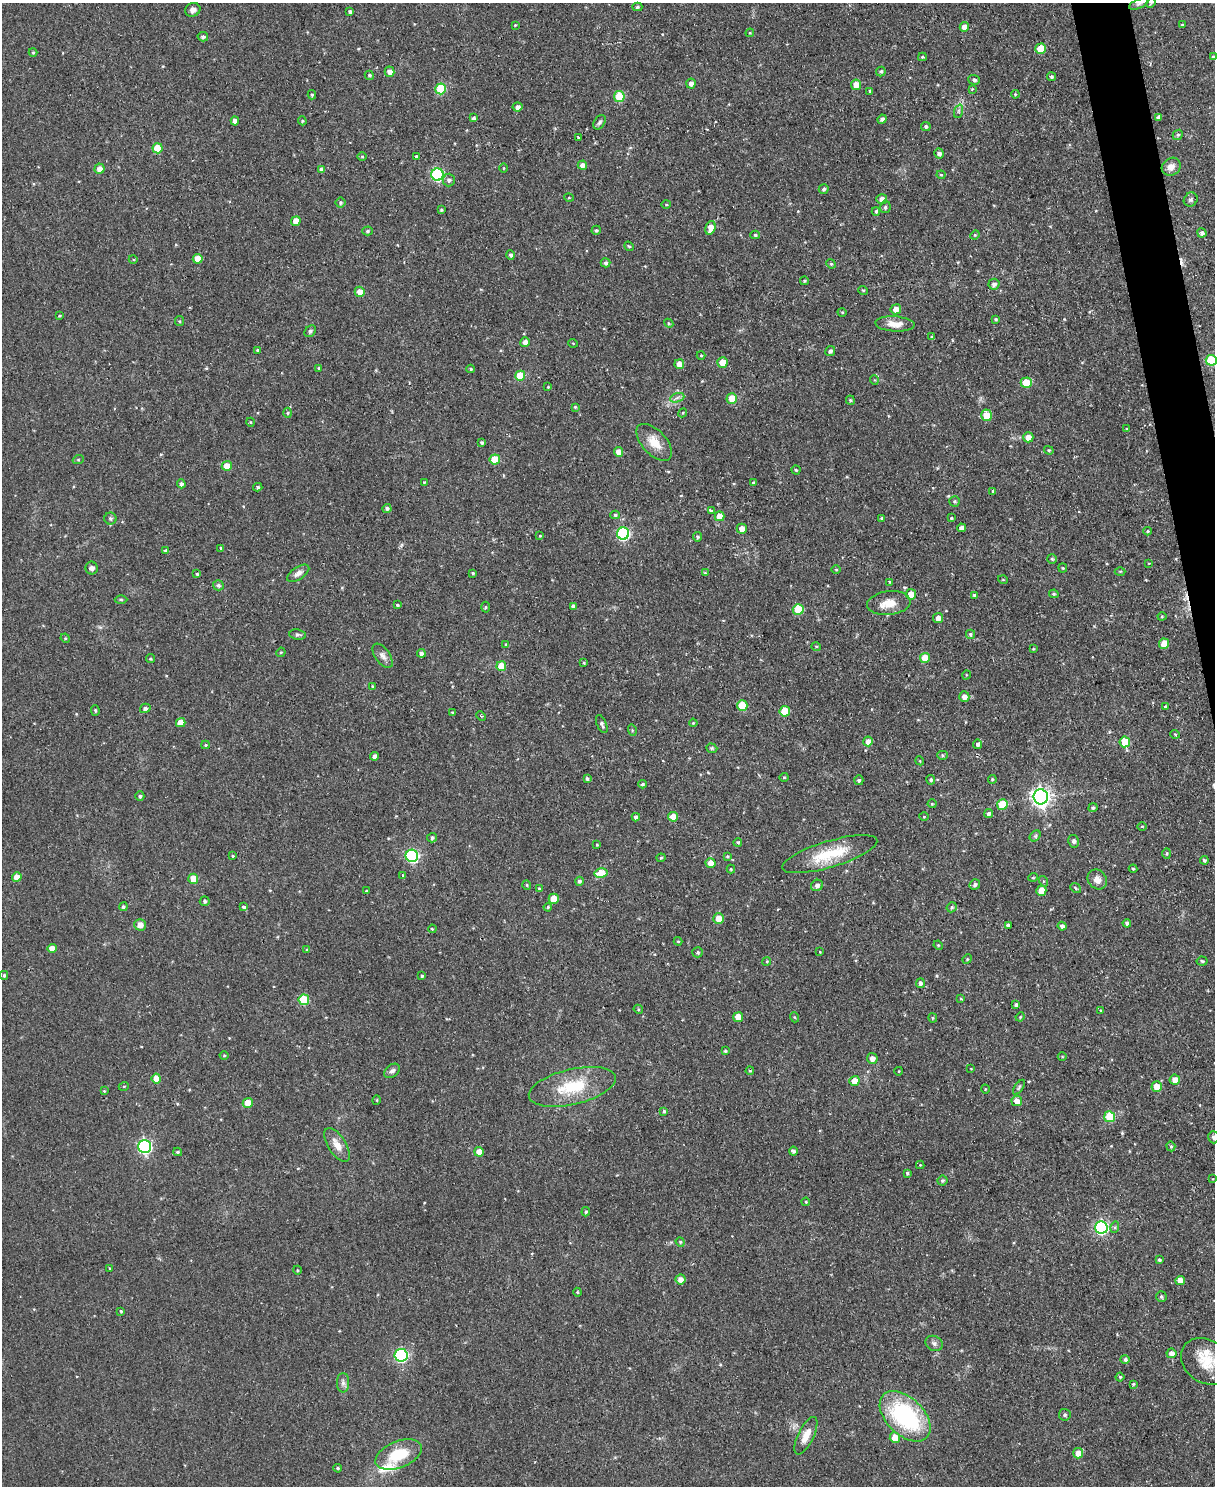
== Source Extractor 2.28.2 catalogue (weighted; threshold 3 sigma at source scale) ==
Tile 6 of 4 x 3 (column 2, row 2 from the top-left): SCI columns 1217-2429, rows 1621-3104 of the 4855 x 4839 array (HDU 1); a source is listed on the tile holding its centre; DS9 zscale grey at full resolution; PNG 1217 x 1488 px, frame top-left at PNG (2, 3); each listed source drawn as its Kron ellipse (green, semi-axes under 4 px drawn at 4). Shown black and unused: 2% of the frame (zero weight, under 2 of 3 exposures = <1% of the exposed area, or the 3 px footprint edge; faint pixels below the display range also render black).
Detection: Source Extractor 2.28.2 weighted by HDU 2 'WHT'; one run over the whole footprint, this tile lists its part. Background 0.0935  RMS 0.0096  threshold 0.0434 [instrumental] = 3 sigma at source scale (4.5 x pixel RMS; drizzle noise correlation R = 1.50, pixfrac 1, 0.05/0.05 arcsec/px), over >= 5 px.
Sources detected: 342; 1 cosmic-ray / hot-pixel residue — neither listed nor drawn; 2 inside a brighter listed object's ellipse — not listed separately; the other 339 listed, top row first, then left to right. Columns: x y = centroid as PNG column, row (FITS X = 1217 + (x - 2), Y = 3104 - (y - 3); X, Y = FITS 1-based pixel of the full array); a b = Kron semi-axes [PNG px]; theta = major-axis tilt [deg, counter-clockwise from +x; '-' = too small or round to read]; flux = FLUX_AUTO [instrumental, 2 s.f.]
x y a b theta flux
1151 3 5 4 - 1.5
1139 4 10 4 23 2.4
637 7 5 4 - 1.7
193 10 8 6 30 3.7
350 12 4 3 - 2.1
515 25 3 3 - 0.73
1182 25 4 4 - 0.88
964 27 5 4 - 7.7
750 33 4 4 - 1.2
203 37 5 5 - 2.2
1041 49 5 5 - 23
33 52 4 4 - 1
922 57 4 4 - 1.1
1213 57 4 4 - 1.6
390 72 5 5 - 5.9
881 72 5 4 - 2.2
369 75 5 4 - 1.5
1051 77 4 4 - 1.7
974 80 6 5 - 2.2
691 83 5 4 - 4.2
856 85 5 5 - 9.5
441 89 5 5 - 50
972 89 4 4 - 0.86
870 91 3 3 - 1.4
1015 94 4 3 - 0.95
312 95 4 4 - 1.5
619 97 5 5 - 38
518 107 5 4 - 4
959 111 7 4 71 2
1159 117 4 3 - 2.6
474 118 4 4 - 2.4
882 119 4 4 - 2.9
235 121 4 4 - 5.5
302 121 4 4 - 1.1
600 122 8 5 57 2.3
926 126 5 4 - 2.1
1178 135 5 4 - 1.6
578 138 4 3 - 5.4
157 148 5 5 - 24
939 153 5 4 - 3.5
362 156 5 3 - 0.98
416 156 3 3 - 4.5
582 165 4 4 - 5.8
1171 167 10 8 35 7.2
504 168 4 3 - 0.83
99 169 5 5 - 6.5
321 169 4 4 - 2.5
437 175 6 6 - 120
941 175 4 4 - 1.1
449 180 6 6 - 2.9
824 189 5 4 - 2.1
569 198 5 3 - 0.77
882 199 5 5 - 6
1191 200 7 6 - 2.5
340 203 5 5 - 1.6
666 205 5 3 - 0.96
885 207 6 5 - 2.1
441 210 4 3 - 1.1
876 211 4 3 - 1.9
296 221 5 4 - 9.9
710 228 7 5 73 12
596 230 5 4 - 1.5
367 231 5 4 - 1.6
1202 233 5 4 - 2.8
755 235 4 4 - 1.3
975 235 5 4 - 1.1
629 246 5 4 - 1.1
510 255 4 4 - 2.3
133 259 4 3 - 0.91
198 259 5 5 - 12
606 263 5 4 - 2.3
831 264 5 4 - 1.2
804 281 4 3 - 1.2
994 284 5 5 - 3.7
863 290 5 3 - 0.89
360 292 5 5 - 9.4
896 309 5 5 - 7.7
842 312 4 3 - 0.8
59 316 3 3 - 1.2
996 319 4 3 - 1.3
179 321 5 4 - 1.1
669 323 5 4 - 1.3
895 324 20 7 -4 11
310 331 6 5 - 1.7
932 337 3 3 - 1.5
525 342 5 4 - 5.4
573 343 5 3 - 0.77
257 350 4 3 - 1.3
830 351 5 4 - 2.8
701 355 4 4 - 1.1
1211 360 5 5 - 39
722 362 5 5 - 13
679 364 5 5 - 9.4
319 368 4 4 - 1.1
471 369 4 3 - 1.3
520 376 5 5 - 25
874 380 5 3 - 0.85
1026 383 5 5 - 22
548 387 4 4 - 1.1
677 398 7 4 20 2.7
732 398 5 5 - 15
850 400 5 4 - 1.1
575 407 3 3 - 1
288 413 5 3 - 1.1
683 413 5 4 - 1.1
987 415 6 5 - 17
250 422 4 3 - 0.75
1127 429 4 3 - 0.83
1028 437 5 5 - 9
654 442 22 12 -47 15
482 443 3 3 - 1.9
1049 450 5 4 - 1.3
618 452 5 4 - 6.7
495 459 5 5 - 20
78 460 5 3 - 0.91
227 466 5 5 - 14
796 470 4 4 - 1.3
424 482 4 3 - 1
753 483 4 3 - 1
181 484 4 4 - 3.4
258 487 4 4 - 1.5
993 491 4 3 - 0.91
954 501 5 5 - 1.8
387 508 4 4 - 2.4
711 511 4 3 - 3.1
615 515 4 4 - 1.6
719 516 5 5 - 13
110 518 6 6 - 1.8
882 518 4 4 - 1.3
951 518 3 3 - 1.4
962 528 4 4 - 5.1
742 529 5 5 - 6.9
1147 531 4 4 - 0.98
623 534 6 6 - 110
540 536 4 4 - 0.84
698 537 5 4 - 1.8
221 548 4 3 - 1.4
166 551 4 4 - 2.1
1052 559 5 5 - 1.3
1149 563 3 2 - 0.57
92 568 6 6 - 3.4
1063 568 4 4 - 1.1
836 569 5 3 - 1
1120 571 5 3 - 0.98
298 573 13 6 34 4.4
473 573 3 3 - 1.1
705 573 4 3 - 1.1
197 574 4 4 - 1.4
1003 580 5 3 - 0.78
890 582 4 3 - 1.1
218 585 5 5 - 2.5
911 594 5 5 - 12
1054 594 5 4 - 1.4
974 595 4 4 - 1.7
121 600 6 4 -1 1.2
889 603 22 12 6 14
397 605 4 3 - 1.2
573 606 4 3 - 2.6
486 607 5 3 - 1.2
798 609 5 5 - 33
1162 616 4 4 - 1.1
938 618 5 5 - 5.9
970 634 4 4 - 2
297 635 8 5 -8 2.3
65 638 5 4 - 1.1
505 644 4 3 - 0.87
1164 644 5 5 - 17
816 646 5 3 - 0.92
1033 649 4 3 - 0.78
281 652 5 4 - 0.96
421 653 4 4 - 4.2
383 656 14 7 -54 4.9
925 658 5 5 - 16
150 659 4 4 - 1.4
584 663 3 3 - 1
501 666 5 5 - 19
966 675 5 3 - 0.72
372 686 4 3 - 0.8
964 697 5 5 - 5.9
742 706 5 5 - 33
1165 707 4 4 - 1.5
145 708 5 4 - 2.8
95 710 5 4 - 1.3
785 711 5 5 - 22
452 712 4 4 - 1
481 716 5 3 - 1
181 723 5 4 - 11
693 723 4 3 - 0.89
602 724 10 5 -66 2.8
632 730 6 3 -73 1.1
1175 734 5 3 - 0.77
868 741 5 4 - 5.9
1125 742 5 5 - 29
978 744 5 4 - 2.5
206 745 4 4 - 1.1
712 748 6 4 -20 1.4
942 755 5 4 - 1.5
374 756 4 4 - 3.3
920 761 4 3 - 0.88
784 777 4 4 - 1.2
587 779 4 4 - 1.8
992 779 4 4 - 1.3
859 780 5 4 - 1.8
931 780 5 4 - 2
642 784 4 4 - 1.8
140 796 5 4 - 1.9
1041 797 7 7 - 420
932 804 4 4 - 1.1
1002 804 5 5 - 27
1093 808 4 4 - 1.6
989 814 4 4 - 2.6
636 817 4 4 - 3.3
673 817 5 5 - 12
924 817 5 3 - 0.82
1142 826 4 3 - 0.68
1035 836 6 4 46 1.8
432 838 5 4 - 2.2
1074 841 6 5 - 2.5
738 842 4 4 - 1.8
597 845 3 3 - 0.79
1167 853 5 4 - 1.5
830 854 49 13 17 38
233 856 3 2 - 0.98
412 856 6 6 - 120
727 856 4 3 - 0.94
661 858 4 4 - 1
1204 860 4 3 - 1.7
711 863 5 5 - 10
731 869 4 4 - 1.2
1133 869 4 4 - 1
601 873 7 5 12 19
402 875 4 2 - 0.88
17 877 5 4 - 9.6
1033 877 5 3 - 0.78
193 879 5 5 - 14
1097 879 10 9 - 6.8
579 881 4 4 - 2.3
1043 881 5 3 - 1
527 885 4 4 - 1.1
817 885 6 5 - 3.4
975 885 6 5 - 2.3
1076 888 6 4 -38 1.3
539 889 4 4 - 1.5
366 891 3 3 - 0.9
1041 891 5 5 - 18
554 899 5 5 - 17
205 901 5 5 - 2.1
123 907 4 4 - 1.8
243 907 3 3 - 2.7
548 907 4 4 - 1.4
952 907 5 4 - 2
718 918 5 5 - 11
1127 923 4 4 - 2.6
140 925 6 6 - 6.7
1008 925 4 3 - 2.4
1062 926 4 4 - 3.3
432 929 4 3 - 1
678 941 4 4 - 1.1
938 945 5 4 - 0.97
52 948 4 4 - 8.5
307 949 4 4 - 1
698 952 5 5 - 1.7
820 952 3 3 - 0.69
967 959 5 4 - 1.1
767 961 4 3 - 1
1202 961 5 4 - 1.6
4 975 4 3 - 1.4
422 976 3 3 - 1.4
920 983 5 4 - 3.1
961 999 4 3 - 0.73
304 1000 5 5 - 37
1016 1005 4 3 - 2.3
638 1009 5 4 - 1.1
1101 1011 4 3 - 1.1
738 1017 5 5 - 16
794 1017 5 3 - 0.88
1020 1017 5 3 - 0.91
933 1018 4 4 - 1.2
725 1051 4 3 - 1.5
224 1056 4 3 - 0.92
1062 1056 4 3 - 0.83
872 1058 5 5 - 5.6
971 1069 4 3 - 0.69
392 1071 8 6 38 3.2
750 1071 4 3 - 0.96
899 1071 4 3 - 0.76
156 1078 5 4 - 13
1175 1080 5 5 - 6.1
854 1081 5 5 - 9.3
124 1086 5 3 - 0.82
572 1087 44 17 13 46
1019 1087 8 4 55 1.7
1157 1087 5 5 - 13
985 1089 4 3 - 0.76
104 1091 4 3 - 0.94
377 1100 5 3 - 0.78
1017 1101 5 5 - 7.1
248 1103 5 5 - 16
664 1111 4 4 - 1.5
1110 1117 5 5 - 38
1214 1137 6 5 - 3
337 1145 19 9 -58 10
145 1146 6 6 - 180
1171 1146 5 4 - 1.3
793 1151 4 4 - 2.7
178 1152 4 3 - 1.4
479 1152 5 4 - 9.4
920 1165 4 4 - 0.83
907 1173 4 3 - 1.6
1213 1179 3 3 - 0.76
942 1181 5 5 - 1.7
806 1202 4 3 - 0.95
586 1212 5 4 - 1.5
1101 1227 6 6 - 160
1115 1227 6 4 73 1.3
680 1242 5 4 - 1.2
1159 1260 4 3 - 1.6
109 1268 4 3 - 0.72
297 1270 4 3 - 0.8
680 1279 5 5 - 6
1180 1280 5 4 - 9.3
577 1292 4 4 - 0.95
1161 1297 5 5 - 1.9
121 1311 4 3 - 1
934 1343 9 7 -28 3.6
1171 1353 5 5 - 5.2
401 1355 6 6 - 95
1125 1359 4 4 - 2.5
1206 1361 27 21 -36 28
1120 1377 4 4 - 1.2
343 1383 10 6 90 3.5
1133 1384 3 3 - 1.2
1065 1415 6 5 - 2.2
905 1416 31 18 -45 120
806 1436 20 8 64 12
895 1438 5 5 - 14
1078 1453 5 5 - 11
399 1454 24 13 22 34
338 1468 4 3 - 1.2
Isophote crosses this tile's border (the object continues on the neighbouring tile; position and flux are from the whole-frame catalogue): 5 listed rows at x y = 1151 3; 1213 57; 1211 360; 1214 1137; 1206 1361